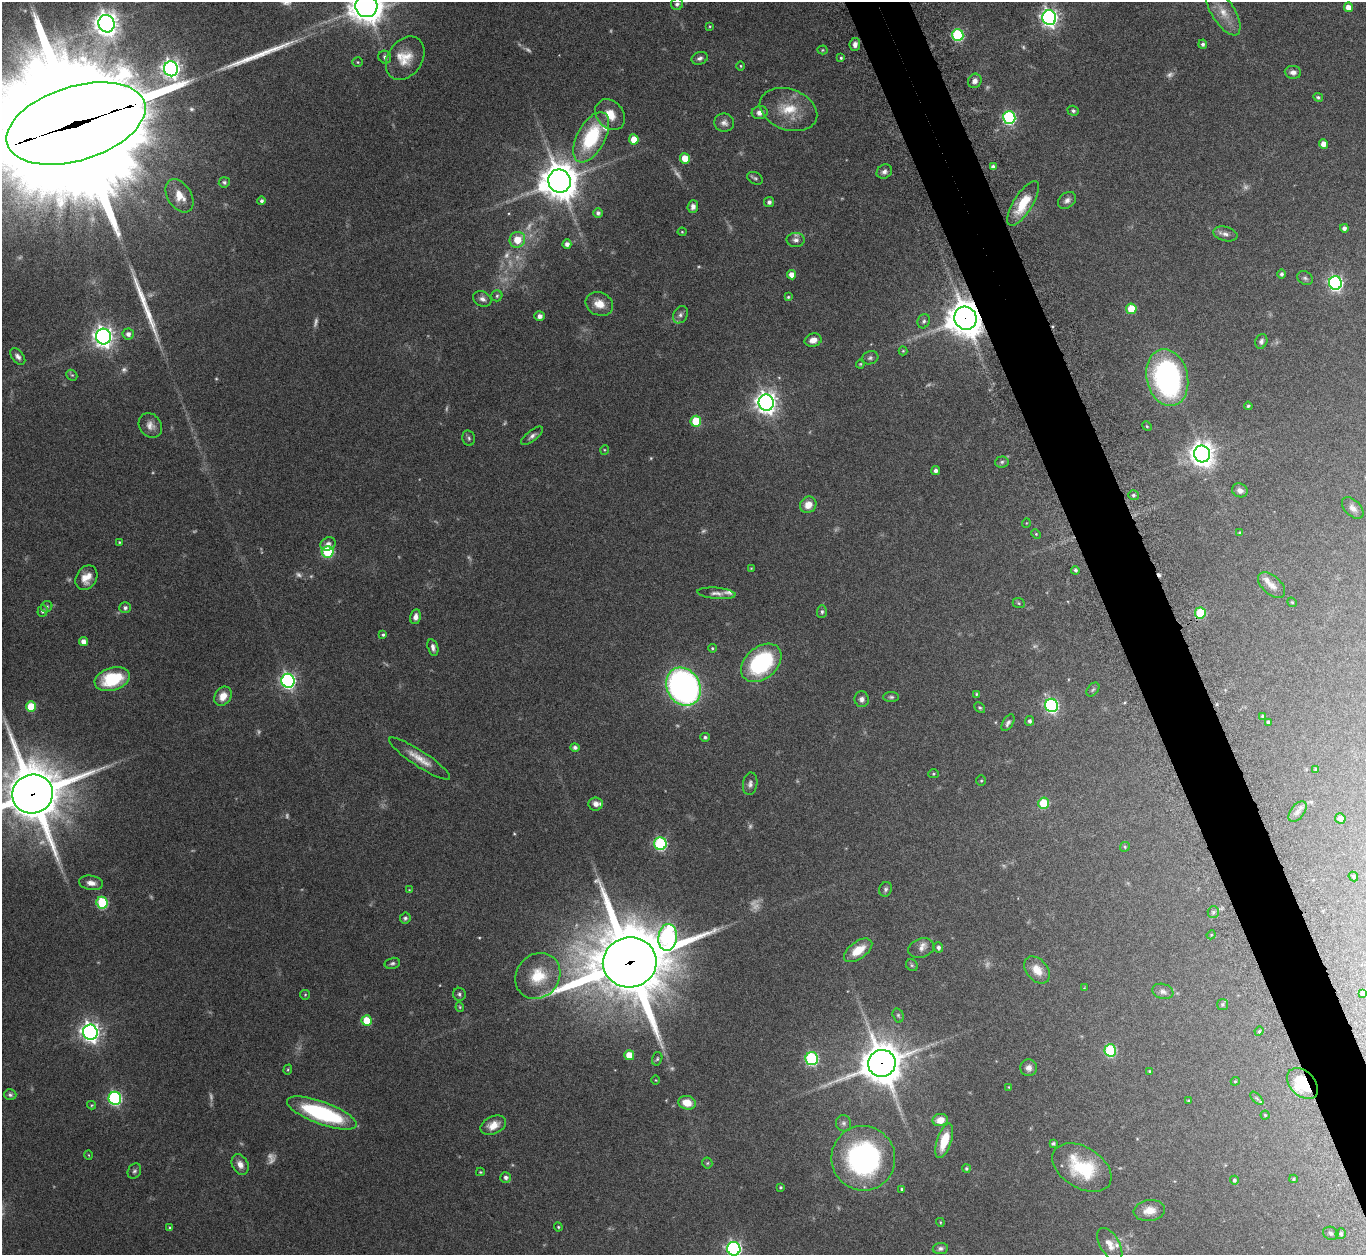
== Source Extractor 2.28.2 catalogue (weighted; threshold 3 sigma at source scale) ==
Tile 6 of 4 x 4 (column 2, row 2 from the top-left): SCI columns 1409-2772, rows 2700-3952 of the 5546 x 5534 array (HDU 1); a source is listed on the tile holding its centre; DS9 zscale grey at full resolution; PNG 1368 x 1257 px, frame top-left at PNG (2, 2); each listed source drawn as its Kron ellipse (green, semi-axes under 4 px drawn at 4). Shown black and unused: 4% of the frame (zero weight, under 8 of 15 exposures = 4% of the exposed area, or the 3 px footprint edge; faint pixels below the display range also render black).
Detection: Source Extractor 2.28.2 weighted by HDU 2 'WHT'; one run over the whole footprint, this tile lists its part. Background 0.0793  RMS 0.0027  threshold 0.011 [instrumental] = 3 sigma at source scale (4.09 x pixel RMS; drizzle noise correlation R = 1.36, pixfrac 0.8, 0.05/0.05 arcsec/px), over >= 5 px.
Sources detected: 272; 44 too faint to see at this stretch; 1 cosmic-ray / hot-pixel residue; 3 long thin detections or spike segments (spike, bleed or trail) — neither listed nor drawn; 8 inside a brighter listed object's ellipse — not listed separately; the other 216 listed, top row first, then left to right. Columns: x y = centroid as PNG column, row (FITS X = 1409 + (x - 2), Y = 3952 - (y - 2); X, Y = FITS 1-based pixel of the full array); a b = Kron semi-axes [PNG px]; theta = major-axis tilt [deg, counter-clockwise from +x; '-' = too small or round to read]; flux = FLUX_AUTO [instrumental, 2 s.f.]
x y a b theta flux
677 4 6 6 - 0.57
366 6 11 11 - 460
1348 7 5 4 - 2.3
1223 12 26 11 -57 4
1049 18 7 7 - 110
106 24 9 8 - 230
710 26 4 3 - 0.23
958 35 6 6 - 28
855 44 6 5 - 1
1203 44 4 4 - 0.65
822 50 5 4 - 0.26
385 57 7 6 - 0.71
405 58 23 17 57 5.1
700 58 8 6 20 0.75
841 58 4 4 - 0.39
358 62 5 5 - 0.34
741 66 5 3 - 0.24
171 69 7 7 - 120
1293 72 8 6 -7 1.2
975 81 7 6 - 1.3
1318 97 5 4 - 0.42
788 109 30 20 -20 7.1
1073 111 5 5 - 0.47
760 113 8 6 10 1.2
610 115 17 13 -49 3.7
1009 117 6 6 - 39
76 123 72 37 17 19000
724 123 10 9 - 1.2
591 137 27 14 62 18
634 139 5 5 - 3.8
1323 144 5 4 - 1.9
685 158 5 5 - 4.5
993 167 4 4 - 1
884 172 8 6 35 0.86
755 178 8 5 -27 0.52
559 181 12 11 - 610
224 182 5 5 - 0.51
180 196 18 12 -57 3.8
1067 200 10 7 38 1
262 201 4 4 - 0.66
769 202 5 5 - 0.66
1023 203 25 9 58 7
693 206 6 5 - 1.1
598 213 5 5 - 0.74
1344 228 4 4 - 0.87
682 232 4 4 - 0.24
1225 234 12 7 -13 1.1
517 240 8 7 - 4.4
796 240 9 7 -6 0.83
567 244 4 4 - 1.1
1282 274 5 4 - 0.61
791 275 5 4 - 1.7
1305 278 8 6 -36 0.6
1335 283 7 6 - 57
497 296 5 5 - 0.45
788 297 4 4 - 0.29
482 299 9 7 -26 1.1
599 304 14 11 -22 3.2
1131 309 5 5 - 5.7
680 315 9 7 58 0.82
539 316 5 5 - 1
965 318 12 11 - 540
924 321 7 6 - 0.63
128 334 5 5 - 1.1
103 337 8 7 - 150
813 340 8 6 14 1.7
1261 341 7 6 - 0.71
903 351 4 4 - 0.26
18 356 9 6 -51 0.97
870 358 8 6 19 0.64
860 364 4 4 - 0.26
72 375 6 5 - 0.34
1167 378 29 20 -77 60
766 402 8 7 - 190
1248 406 4 3 - 0.36
696 421 5 5 - 9.2
150 425 13 10 -53 1.8
1147 426 5 4 - 0.31
532 436 13 5 38 0.92
469 438 8 6 -78 0.54
604 450 5 3 - 0.21
1202 454 8 8 - 250
1002 462 6 5 - 0.48
936 471 4 4 - 0.84
1240 490 8 6 -26 1.2
1133 495 5 5 - 0.49
808 505 9 7 42 2.7
1353 508 13 8 -45 1.3
1026 523 5 3 - 0.16
1240 533 4 4 - 0.3
1036 534 5 4 - 0.25
119 542 3 3 - 0.24
328 544 8 6 27 1.3
328 552 6 6 - 19
751 568 3 2 - 0.17
1075 570 4 4 - 0.48
86 578 13 10 57 2.9
1272 585 16 9 -42 1.8
716 593 19 5 -5 1.2
1292 602 5 4 - 0.3
1019 603 6 5 - 0.33
47 607 6 5 - 0.52
125 608 6 5 - 0.75
43 611 6 5 - 0.62
822 612 6 5 - 0.48
1200 613 5 5 - 14
415 617 7 5 79 1.2
383 635 4 4 - 0.45
83 642 4 4 - 1.6
433 647 8 5 -75 0.95
712 648 4 4 - 0.34
761 663 23 16 41 26
112 679 18 11 16 13
288 681 7 6 - 69
683 687 20 16 -59 110
1093 690 8 5 48 0.42
977 694 4 3 - 0.29
223 696 10 8 55 2.9
891 697 8 5 0 0.51
862 699 8 7 - 0.99
1052 705 7 6 - 51
31 707 5 5 - 7.9
980 708 6 4 -42 0.36
1263 716 4 3 - 0.41
1030 721 5 4 - 0.68
1268 722 4 3 - 0.55
1008 723 9 5 60 0.8
705 737 5 4 - 0.49
575 747 5 4 - 0.81
420 759 36 8 -33 3.7
1316 770 4 3 - 0.53
933 774 5 4 - 0.31
981 781 5 5 - 0.32
750 784 11 7 80 0.98
33 794 20 19 - 1800
1043 803 5 5 - 9.3
596 804 7 6 - 1.3
1297 812 12 6 54 1.1
1340 819 5 5 - 1.5
660 844 6 6 - 32
1125 847 5 4 - 0.3
1353 876 5 4 - 0.4
91 883 12 7 -10 1.6
885 889 7 6 - 0.65
409 890 3 3 - 0.15
102 903 6 5 - 20
1213 912 6 5 - 0.48
405 918 5 5 - 0.53
1211 935 5 3 - 0.22
668 937 13 9 83 50
938 947 5 4 - 0.72
921 948 13 9 19 1.5
858 950 16 8 35 4.3
630 962 27 25 8 2800
392 963 8 5 13 0.55
912 965 6 5 - 0.37
1037 970 15 10 -49 3.5
538 976 24 21 50 8.4
1084 988 4 3 - 0.19
1163 991 11 7 -17 1
1363 993 4 4 - 0.84
459 994 6 6 - 0.59
305 995 5 4 - 0.27
1222 1004 5 5 - 0.46
460 1007 4 4 - 0.27
898 1015 7 5 -74 0.43
367 1020 5 5 - 6.5
1259 1031 5 4 - 0.32
90 1032 8 7 - 140
1110 1050 6 6 - 22
629 1055 5 5 - 4.4
657 1059 7 5 74 0.41
812 1059 6 6 - 32
882 1063 14 13 - 750
1029 1068 8 8 - 1.2
288 1070 5 4 - 0.28
1149 1071 4 3 - 0.25
656 1080 5 3 - 0.19
1235 1081 4 4 - 0.27
1303 1084 18 12 -45 10
1009 1087 4 2 - 0.16
10 1095 6 5 - 0.53
115 1098 6 6 - 41
1257 1098 8 3 -45 0.41
1188 1101 4 3 - 0.29
687 1103 9 6 -16 3.7
92 1105 4 4 - 0.25
322 1113 37 11 -20 27
1265 1115 4 4 - 0.31
940 1120 8 6 11 2.9
843 1123 8 7 - 0.77
493 1125 13 8 24 2.6
944 1141 18 7 72 5.9
1053 1144 4 3 - 0.45
89 1155 5 3 - 0.19
863 1158 32 32 - 50
707 1163 5 5 - 0.34
240 1164 11 8 -64 1.8
1082 1167 32 20 -31 14
966 1168 4 4 - 0.41
134 1171 8 6 60 0.59
480 1172 4 3 - 0.24
506 1178 5 5 - 0.79
1293 1179 4 3 - 0.34
1234 1180 4 4 - 0.5
780 1187 3 3 - 0.31
902 1189 3 3 - 0.31
1149 1210 15 10 7 2.9
940 1222 4 3 - 0.22
558 1227 4 4 - 0.3
170 1228 4 3 - 0.4
1331 1233 8 6 -20 0.61
1341 1234 5 5 - 0.54
1110 1244 18 9 -59 2.3
734 1249 7 6 - 69
940 1249 7 5 7 0.7
Overlapping masked pixels (flux is a lower limit): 7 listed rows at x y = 76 123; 965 318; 1200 613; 33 794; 630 962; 882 1063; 1303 1084
Isophote crosses this tile's border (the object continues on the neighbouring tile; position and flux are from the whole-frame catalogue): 4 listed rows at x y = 366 6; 76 123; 33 794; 734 1249